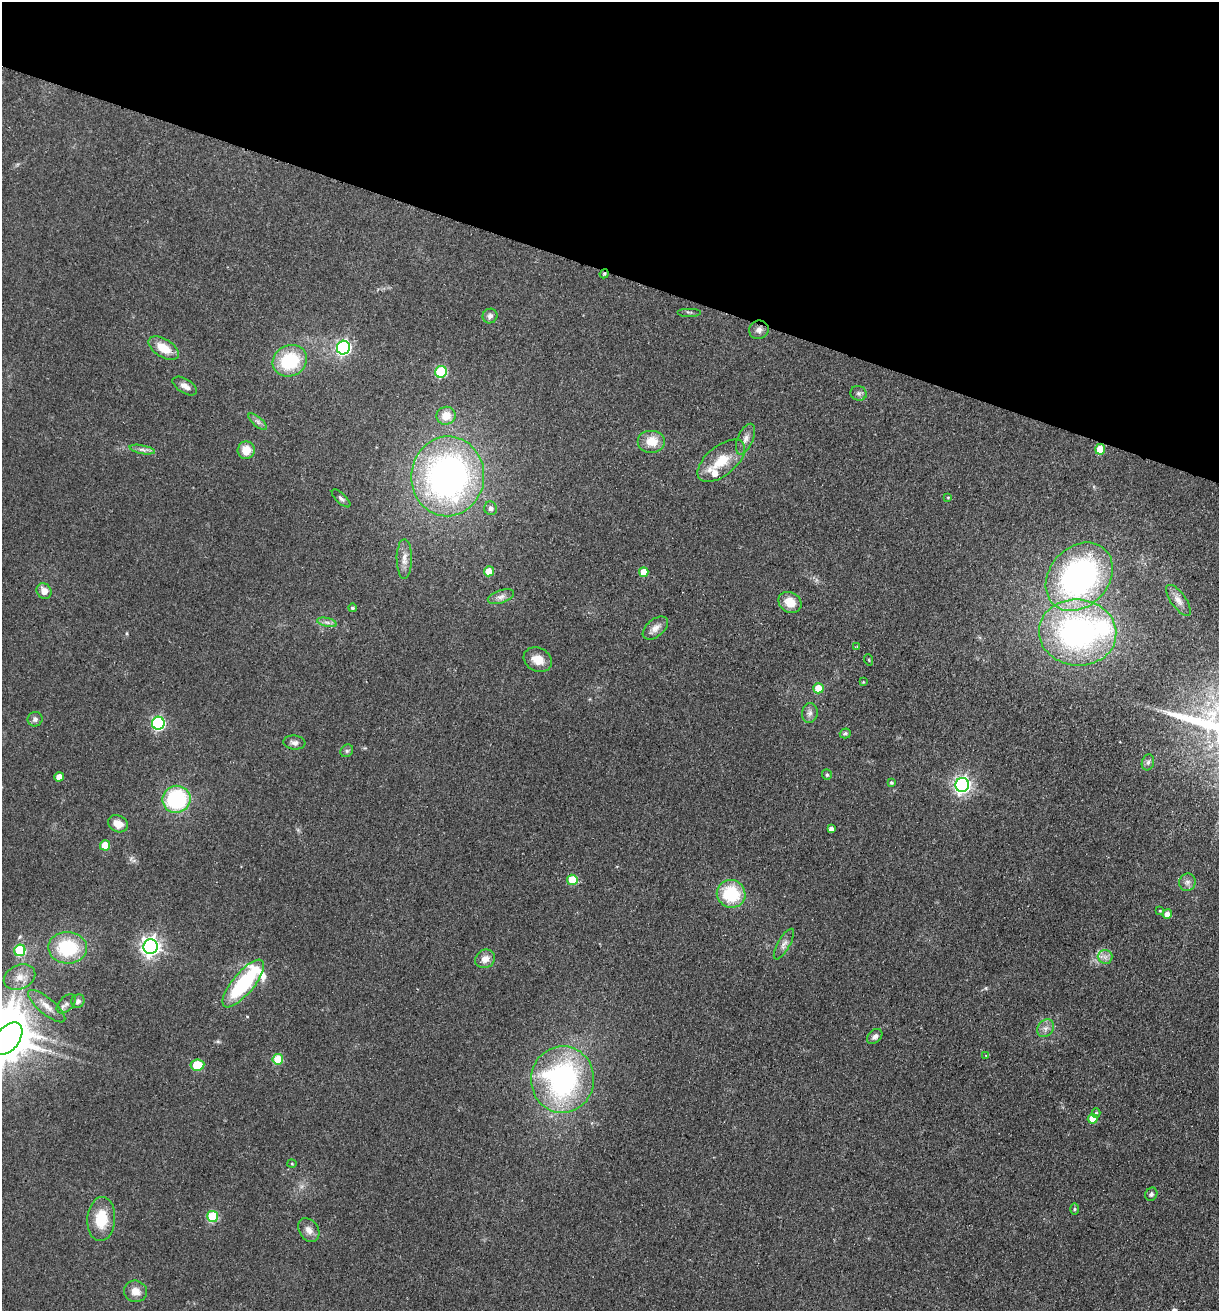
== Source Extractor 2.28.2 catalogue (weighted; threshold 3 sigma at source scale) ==
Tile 2 of 4 x 4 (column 2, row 1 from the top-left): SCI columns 1405-2621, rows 3946-5254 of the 5368 x 5274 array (HDU 1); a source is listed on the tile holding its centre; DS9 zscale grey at full resolution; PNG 1221 x 1313 px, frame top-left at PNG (2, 2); each listed source drawn as its Kron ellipse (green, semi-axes under 4 px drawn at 4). Shown black and unused: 21% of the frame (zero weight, under 2 of 3 exposures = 3% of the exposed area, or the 3 px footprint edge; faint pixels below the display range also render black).
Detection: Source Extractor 2.28.2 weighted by HDU 2 'WHT'; one run over the whole footprint, this tile lists its part. Background 0.0768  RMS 0.0079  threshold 0.0354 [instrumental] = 3 sigma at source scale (4.5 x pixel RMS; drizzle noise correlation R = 1.50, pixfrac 1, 0.05/0.05 arcsec/px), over >= 5 px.
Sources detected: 92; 1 inside a brighter object's white glare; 2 cosmic-ray / hot-pixel residue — neither listed nor drawn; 3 inside a brighter listed object's ellipse — not listed separately; the other 86 listed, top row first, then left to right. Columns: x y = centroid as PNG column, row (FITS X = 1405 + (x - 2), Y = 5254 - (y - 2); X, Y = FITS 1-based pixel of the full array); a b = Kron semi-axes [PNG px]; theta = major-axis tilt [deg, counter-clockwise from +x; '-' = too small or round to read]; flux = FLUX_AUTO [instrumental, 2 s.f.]
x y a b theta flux
604 274 4 4 - 1.2
689 312 12 2 0 1.2
490 316 7 7 - 2.8
759 330 10 9 - 4
164 348 17 9 -32 15
343 348 7 6 - 160
290 361 17 15 28 42
441 372 6 6 - 55
185 386 14 7 -32 4.5
859 393 8 7 - 2.1
446 416 9 9 - 11
258 422 11 4 -41 2.6
745 439 16 7 67 5.1
652 441 14 11 0 12
1100 449 5 5 - 19
142 450 13 4 -11 2.9
246 450 9 8 - 11
721 461 28 14 39 20
448 476 40 36 85 270
948 497 4 3 - 0.75
341 498 12 5 -43 2.2
491 508 7 6 - 2.6
404 559 20 7 -90 6.4
489 571 5 5 - 13
644 572 5 4 - 10
1079 577 38 29 47 200
44 591 8 7 - 6.6
501 597 14 6 18 3.9
1178 600 18 7 -54 5
790 602 12 10 -33 11
352 608 4 4 - 1.3
327 622 10 4 -13 2.4
655 628 15 8 40 5.3
1078 632 39 33 -5 190
857 647 3 3 - 0.6
538 660 15 11 -27 9.7
869 660 6 3 -71 0.69
863 682 3 3 - 0.56
818 688 5 5 - 10
810 713 10 8 79 3.1
35 719 7 7 - 2.7
158 723 6 6 - 130
845 733 5 5 - 1.4
294 742 11 7 -6 3.1
347 751 7 5 45 1.5
1148 762 8 6 74 2.1
827 775 5 4 - 1.3
59 777 5 4 - 7.7
891 782 4 4 - 1.1
962 785 7 6 - 250
177 799 14 13 - 73
118 824 10 8 -27 8
831 829 4 4 - 3.2
105 845 5 5 - 16
572 880 5 5 - 21
1187 882 9 8 - 3.1
731 894 14 13 - 38
1160 911 4 3 - 0.74
1167 914 5 4 - 5.8
784 944 17 6 60 3.9
151 947 7 7 - 370
68 948 19 16 -2 45
20 950 6 5 - 39
1105 957 7 7 - 3.2
485 959 10 9 - 6.1
20 977 16 12 24 9.5
243 983 29 10 50 67
78 1001 7 6 - 2.9
66 1004 11 7 45 3.6
47 1006 23 8 -40 8.2
1045 1028 9 7 52 3.8
875 1036 9 6 44 3
7 1039 19 11 50 2700
986 1055 3 3 - 0.77
278 1059 5 5 - 28
197 1065 7 5 6 28
562 1079 33 31 85 150
1096 1113 5 3 - 1.3
1093 1119 5 5 - 13
292 1164 5 4 - 0.85
1151 1194 7 6 - 1.9
1074 1209 5 3 - 0.95
213 1216 5 5 - 42
101 1219 22 14 86 23
309 1230 13 9 -56 5.3
135 1291 11 10 - 7.2
Overlapping masked pixels (flux is a lower limit): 1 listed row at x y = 604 274
Isophote crosses this tile's border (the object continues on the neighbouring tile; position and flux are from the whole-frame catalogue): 1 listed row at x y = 7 1039